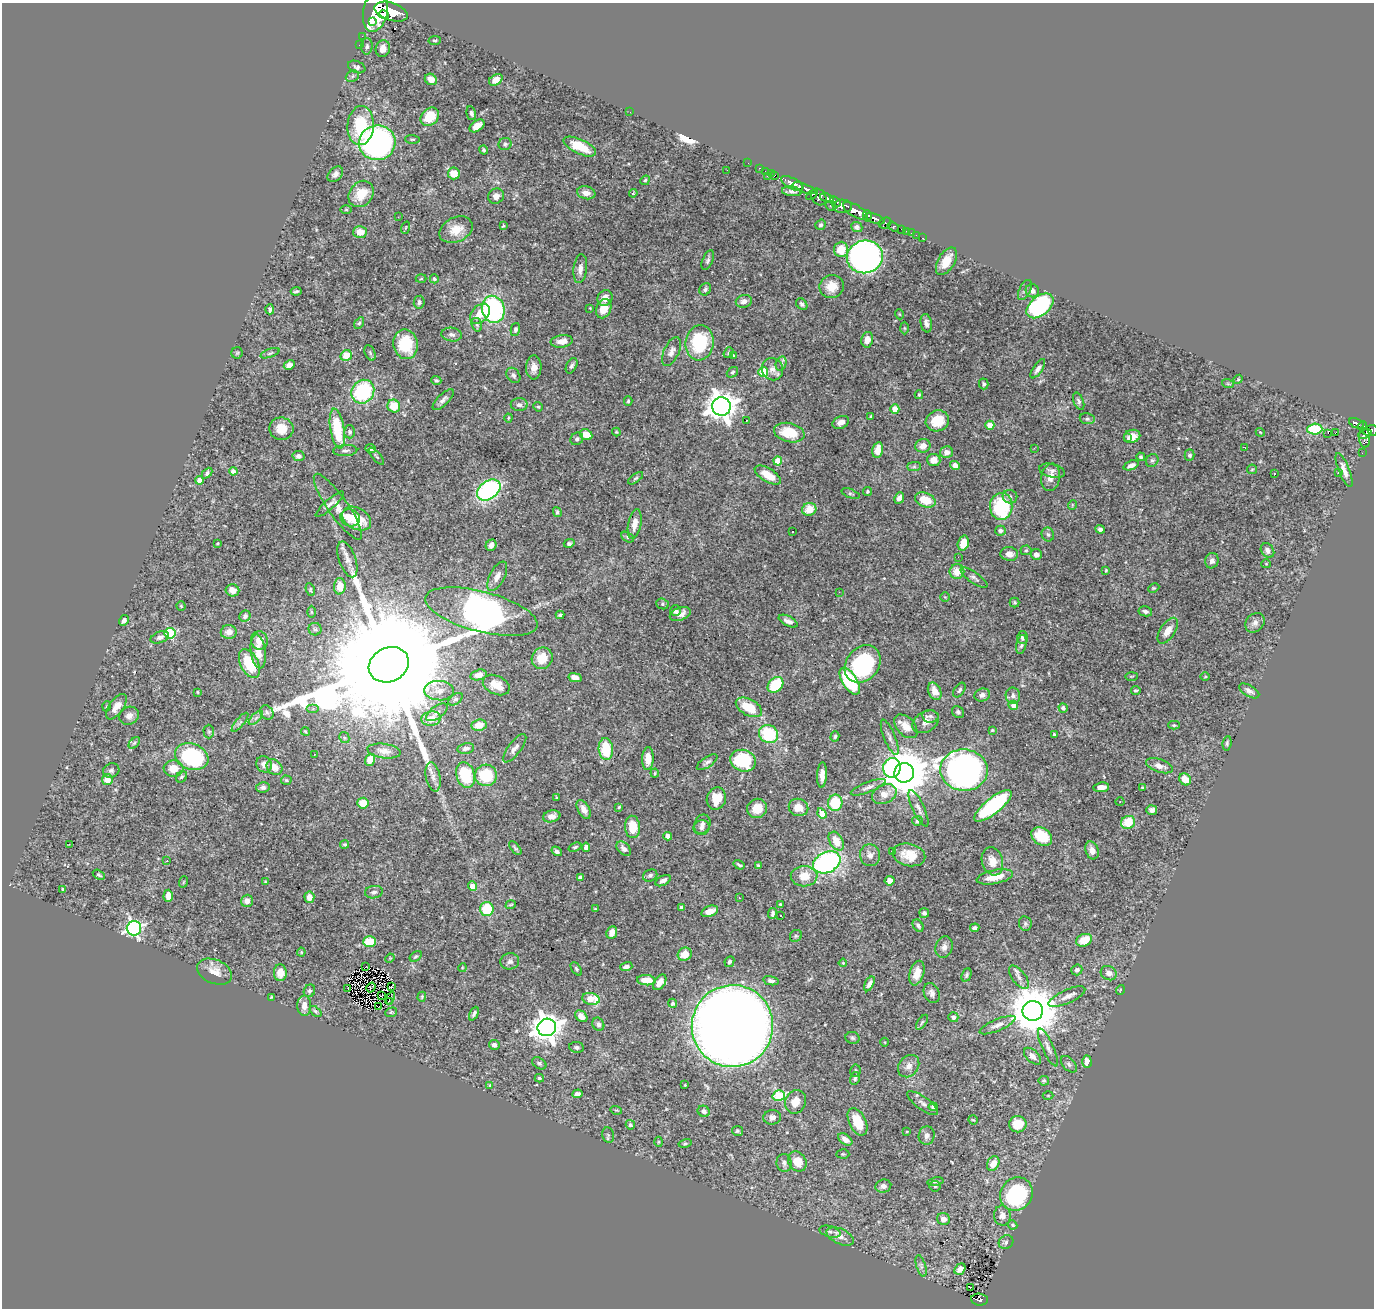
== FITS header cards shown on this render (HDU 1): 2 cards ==
NAXIS1  =                 1372
NAXIS2  =                 1306

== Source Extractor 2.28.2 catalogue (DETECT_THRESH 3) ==
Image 1372 x 1306 px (HDU 1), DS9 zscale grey, 1 PNG px = 1 image px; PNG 1376 x 1310 px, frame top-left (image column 1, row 1306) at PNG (2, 3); each listed source drawn as its Kron ellipse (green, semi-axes under 4 px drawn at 4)
Background 0.853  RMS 0.019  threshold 0.0558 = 3 sigma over >= 5 px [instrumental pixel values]
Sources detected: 519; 2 with non-positive FLUX_AUTO (blend fragments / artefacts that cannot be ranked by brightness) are neither listed nor drawn; of the other 517, the 500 brightest by FLUX_AUTO listed and drawn (17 fainter detections omitted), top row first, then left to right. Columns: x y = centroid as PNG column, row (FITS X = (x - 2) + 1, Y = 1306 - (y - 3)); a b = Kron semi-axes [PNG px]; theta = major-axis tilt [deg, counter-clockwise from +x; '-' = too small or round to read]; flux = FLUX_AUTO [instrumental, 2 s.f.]
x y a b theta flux
376 11 21 12 78 6400
391 12 17 8 -18 5500
384 14 5 3 - 1100
373 21 3 3 - 310
362 36 2 2 - 8.9
435 41 6 4 8 2.1
359 45 2 2 - 12
367 46 8 5 89 3.2
383 49 8 7 - 9.5
357 67 9 6 -22 3.8
352 76 7 5 23 2.4
431 79 6 5 - 11
496 80 7 5 34 9.4
630 112 2 2 - 8.6
471 113 7 4 -75 3.9
430 117 10 8 45 33
361 125 19 13 86 58
477 126 8 5 36 11
412 139 7 4 -3 2.1
377 143 18 17 - 360
505 144 7 6 - 2.6
580 147 17 7 -25 33
484 150 4 3 - 2.3
748 163 2 2 - 13
759 168 3 2 - 28
727 170 3 2 - 1.7
765 171 2 2 - 16
454 173 6 6 - 21
771 173 2 2 - 20
335 174 9 6 44 5.2
775 175 3 2 - 34
767 176 2 2 - 58
645 180 5 4 - 1.9
792 183 12 5 -27 2300
804 188 12 4 -21 1700
792 191 10 4 -6 3.8
586 193 9 6 -13 11
633 193 4 3 - 1.3
361 194 14 11 51 28
812 195 6 3 37 280
496 196 8 7 - 6.6
819 197 9 7 -53 790
827 198 7 4 -21 850
836 201 6 2 -35 420
831 206 6 3 -27 180
842 206 9 6 -4 1500
346 210 5 3 - 1.4
855 211 14 6 -30 3200
867 216 6 3 -82 680
398 217 2 2 - 26
875 219 10 4 -21 1300
885 223 6 5 - 360
821 225 5 5 - 2.3
503 226 3 2 - 1.3
857 227 6 5 - 3.3
893 227 6 4 -33 210
405 228 6 3 71 1.5
456 230 17 12 25 21
902 230 4 3 - 87
906 231 2 2 - 12
360 232 7 6 - 15
911 233 2 2 - 11
916 235 2 2 - 8
923 238 3 2 - 22
841 249 7 7 - 23
865 257 18 16 11 480
708 260 11 5 67 3.3
946 261 15 8 59 20
580 269 14 7 83 10
421 279 5 3 - 1.4
434 279 4 4 - 1.8
832 287 12 11 - 18
705 289 6 5 - 3.2
1025 290 11 5 64 4
296 291 5 3 - 2.2
1032 291 7 6 - 5.8
605 298 8 7 - 9.7
744 301 8 6 12 6.9
419 302 6 5 - 3.3
802 304 6 5 - 4
1040 306 15 9 40 160
590 308 3 2 - 1
270 309 5 3 - 2.7
493 309 13 11 -75 190
604 309 10 7 67 21
480 314 11 8 45 21
899 314 5 3 - 1.2
359 323 6 4 58 1.9
926 323 9 5 -80 5.7
477 325 7 5 -73 2.5
904 328 6 4 -89 1.8
515 329 7 4 78 2.8
452 335 10 7 -9 5
867 340 8 6 79 12
562 341 11 6 6 12
699 343 18 14 84 78
405 344 15 12 -79 58
671 352 15 7 65 7.7
237 353 6 5 - 1.8
270 353 10 4 20 2.2
370 353 8 5 -66 2.3
729 353 6 4 53 2
346 355 6 5 - 21
733 355 3 3 - 1.3
781 363 7 5 75 4
289 365 6 4 26 7.3
572 366 8 5 63 3.3
534 367 12 7 88 9.7
773 369 11 10 - 8.5
1038 369 11 4 55 4.8
732 372 6 4 39 2.1
763 372 5 5 - 58
513 375 8 6 -53 3.7
1238 379 5 4 - 1.5
436 380 5 4 - 2
984 384 5 4 - 2.9
1228 384 6 3 -19 1.5
363 392 12 11 - 110
919 395 4 3 - 1.5
443 400 14 5 45 5.3
628 401 5 4 - 1.8
1079 401 9 5 -69 3.3
519 405 8 6 -2 5.2
394 406 6 6 - 28
721 406 9 9 - 1900
538 407 5 4 - 1.5
895 409 4 4 - 18
871 416 3 3 - 2
508 418 4 4 - 1.3
1087 419 7 5 -10 3
746 420 3 2 - 2.4
937 421 12 10 20 29
841 422 9 6 25 6.8
1357 423 8 4 -21 280
990 425 4 4 - 21
1362 426 5 4 - 280
281 429 12 11 - 18
337 429 20 7 -80 67
1315 429 8 5 2 68
1370 431 7 5 7 610
350 432 6 5 - 2.7
616 432 4 4 - 1.3
1260 432 4 3 - 1
789 433 15 9 -13 36
1328 433 2 2 - 150
1335 433 2 2 - 190
1365 434 7 4 19 450
586 435 6 5 - 19
1132 436 8 6 15 12
1127 438 3 2 - 2.9
1364 438 10 5 -85 510
577 439 7 6 - 3.4
923 446 8 6 10 11
371 448 5 3 - 3.3
1034 448 3 2 - 4.2
1245 448 3 2 - 1.4
878 450 8 5 78 12
345 451 12 5 3 4.1
947 452 6 6 - 7.9
1362 453 2 2 - 11
1190 455 5 5 - 2.7
298 456 6 5 - 4.7
376 456 10 3 -49 1.9
1141 457 4 4 - 1.9
934 460 6 6 - 8
1152 460 7 6 - 2.9
778 461 4 4 - 35
1131 465 8 4 20 6.6
955 466 5 4 - 8.1
914 467 7 4 1 2.4
1252 469 5 5 - 1.6
1344 470 18 5 -68 9.4
233 471 4 4 - 5.6
1052 471 13 6 -13 4.9
207 473 6 4 47 3.3
1338 473 3 3 - 2.1
1274 474 3 2 - 1.3
768 475 15 6 -31 21
1051 477 14 9 79 12
635 478 9 4 35 2.5
199 480 4 4 - 10
489 490 13 9 36 240
867 492 4 4 - 1.8
851 494 9 4 -20 2.3
1010 497 7 7 - 3.9
899 498 6 4 65 5.7
925 500 11 7 -20 27
330 504 18 5 41 5.8
1072 505 5 3 - 0.99
1001 506 13 11 87 94
338 507 39 10 -55 18
809 509 7 6 - 23
557 512 5 4 - 2.2
350 518 10 8 -20 20
357 519 15 10 -29 35
635 524 15 6 79 13
1100 529 5 4 - 3.6
1000 531 5 5 - 4.1
793 532 3 2 - 1.6
1048 534 7 6 - 3.2
628 537 7 5 -29 2.5
217 543 3 2 - 1.2
569 543 5 4 - 2.7
963 543 7 5 73 21
491 545 6 5 - 6.1
1026 550 5 5 - 1.8
1267 550 8 6 -55 5.8
1009 554 9 7 -4 8.3
1036 554 5 5 - 5.7
958 557 2 2 - 3.2
347 559 19 8 -70 10
1212 561 8 6 75 5.8
1266 564 5 4 - 1.5
1106 570 4 3 - 1.5
957 572 7 7 - 19
497 576 16 7 62 9.6
974 578 16 5 -35 4.8
340 586 8 5 87 19
1154 588 6 4 25 1.6
232 590 7 6 - 9.9
310 590 6 4 -69 1.7
839 592 2 2 - 5.6
945 597 5 4 - 1.4
1014 602 5 5 - 1.8
662 604 6 5 - 2.4
181 606 4 4 - 1.4
675 611 5 5 - 3.8
1145 611 7 5 -11 3.9
311 612 6 4 -89 1.4
481 612 58 20 -15 790
680 614 11 6 21 8
560 615 4 3 - 2.2
245 616 6 5 - 4
124 620 6 4 61 4.4
788 621 10 5 -27 6.2
1255 623 11 8 45 5.9
315 629 6 6 - 2.7
1168 631 15 7 56 14
229 632 8 7 - 9.4
170 633 6 5 - 110
160 637 9 5 19 5.5
1022 638 6 5 - 3.2
259 641 9 8 - 10
1021 645 10 5 79 3.2
258 652 17 7 -83 15
542 658 11 10 - 27
249 664 15 9 -64 47
863 664 20 16 50 140
389 665 21 17 27 97000
478 675 8 5 13 9.4
1132 676 6 3 1 1.2
1205 677 4 3 - 1.1
575 678 6 4 -13 13
850 681 15 7 -57 110
496 685 14 9 -25 17
775 685 9 6 46 54
959 690 8 5 56 3.1
1136 690 5 3 - 2
439 691 15 9 -4 11
935 691 9 6 -65 14
1249 691 11 5 -31 5.5
198 692 4 2 - 1.1
982 695 8 6 15 5.4
1013 696 8 7 - 5.1
455 699 8 5 37 2.6
1013 705 5 4 - 8.7
107 706 5 3 - 1.2
116 707 15 7 54 10
749 707 14 8 -29 34
1063 708 5 4 - 3.4
313 709 6 4 0 2.5
267 712 7 6 - 3.5
437 712 12 6 35 5.5
958 712 6 5 - 3
129 716 10 8 31 6.7
930 716 8 6 -9 4.6
256 718 9 3 45 2.9
431 719 10 7 7 16
240 722 12 4 50 3.3
926 722 14 10 32 10
479 725 7 5 8 16
1174 725 5 4 - 1.6
906 726 14 9 -47 16
992 730 3 3 - 1.4
305 731 4 3 - 1.3
209 732 7 5 -89 2.2
769 734 10 8 -34 73
1054 734 3 3 - 1.7
835 736 5 4 - 2.2
890 737 19 5 -68 6.2
344 738 5 5 - 2.1
134 743 7 4 48 2.1
1227 743 7 4 82 2.5
466 748 8 5 10 5.2
515 748 17 6 53 7.6
606 749 11 7 -86 48
384 751 17 7 -8 9.4
314 755 2 2 - 1
192 757 17 13 -20 140
648 758 11 5 87 18
370 760 6 4 70 18
743 761 13 10 -17 90
707 762 12 5 33 4.4
264 764 8 7 - 6.9
1159 766 14 6 -18 9.8
274 767 8 7 - 12
892 768 10 8 79 140
173 769 10 8 -5 17
111 770 8 7 - 3.7
964 770 24 20 -3 610
655 773 4 4 - 1.4
904 773 10 9 - 6000
466 775 13 9 -72 64
486 775 11 10 - 56
822 775 13 5 87 8.3
181 777 6 5 - 2.4
433 777 15 7 -78 8.1
1185 779 6 5 - 17
107 780 5 5 - 16
286 780 5 4 - 1.8
263 787 7 5 11 3.8
868 787 18 5 21 5.7
1101 787 8 4 7 10
1142 788 4 3 - 1.2
884 794 13 9 25 14
556 797 3 3 - 1
716 799 11 9 72 27
1120 802 4 3 - 0.95
363 803 5 5 - 18
835 803 8 7 - 51
993 806 23 8 39 170
619 807 4 4 - 1.7
798 807 10 8 -22 17
757 808 10 9 - 20
918 808 20 6 -65 6.4
584 809 10 5 -62 7.6
1152 810 5 4 - 5
822 813 5 4 - 24
552 816 9 6 14 9.8
917 821 5 5 - 4.5
1128 822 7 6 - 34
702 824 10 7 69 6.2
633 827 11 7 -86 23
701 828 8 7 - 5.1
668 836 4 4 - 4.6
1042 836 11 8 -32 39
836 841 10 6 -60 23
69 844 2 2 - 17
345 844 4 4 - 2.2
575 847 7 4 22 2.4
586 847 5 4 - 5.4
515 848 8 4 -49 2.5
624 849 9 5 -44 5.5
1092 850 9 6 -71 10
557 851 6 4 -33 3.8
893 851 3 3 - 1.6
870 855 11 10 - 8.2
909 855 16 11 -14 22
167 861 3 2 - 2.4
992 861 14 10 -73 15
827 862 14 10 25 250
739 865 6 2 -34 1.9
758 865 4 3 - 1.6
99 875 6 4 -29 2.1
650 875 7 5 25 3.2
804 876 13 10 -1 22
580 877 4 3 - 4.7
995 877 18 7 11 23
663 881 8 4 28 4.6
890 881 5 4 - 7.1
183 882 6 3 70 1
265 882 4 3 - 1.3
472 886 4 4 - 15
63 889 3 3 - 1.4
374 892 9 6 9 4.3
168 896 6 4 88 16
309 897 6 5 - 8.9
739 898 3 3 - 1.3
247 901 6 6 - 6.9
780 904 3 3 - 1.6
511 905 5 3 - 1.6
682 907 4 3 - 5.6
487 909 7 6 - 50
595 909 3 2 - 0.96
710 911 8 5 22 12
773 913 5 3 - 3.8
924 913 5 5 - 3.5
781 915 3 3 - 2.5
1025 924 7 6 - 2.8
918 926 7 5 -56 3.9
134 928 7 7 - 320
975 928 5 3 - 3
612 933 6 5 - 11
796 936 6 5 - 2.4
1084 940 8 6 23 28
370 942 6 5 - 40
944 947 11 8 73 6.9
301 952 4 4 - 1.4
685 954 7 6 - 16
416 956 7 4 34 2
390 958 5 4 - 1.2
510 961 9 8 - 4.7
729 962 5 4 - 2.6
843 963 4 3 - 1.1
365 967 3 2 - 1.2
626 967 6 4 16 4.7
462 968 4 3 - 1.2
576 969 7 4 -54 2.3
1077 970 6 5 - 4.4
215 972 18 12 -23 17
280 973 8 6 87 15
917 973 12 7 73 15
1109 973 8 7 - 8.8
966 975 7 4 67 2.3
1019 977 14 6 -52 6.8
646 980 9 5 -4 20
771 981 8 4 -11 4
660 982 9 5 55 11
869 984 8 4 61 5.9
371 987 5 2 - 0.99
392 987 4 3 - 1.3
348 989 2 2 - 2.2
1120 990 5 3 - 0.97
309 991 6 5 - 2.7
932 993 10 7 -68 5.4
382 996 2 2 - 1.4
271 997 3 2 - 1.1
422 997 5 3 - 1.7
1067 997 20 6 24 9.3
390 998 6 2 62 1.3
591 999 9 6 -11 35
389 1001 2 2 - 1.4
673 1003 4 4 - 3.4
304 1006 10 7 -89 9.7
378 1007 3 2 - 2.1
315 1011 7 4 -38 2
1033 1011 10 10 - 7000
391 1012 6 4 21 1.6
474 1014 7 4 64 3
581 1016 7 5 -42 9
953 1017 5 5 - 3.9
922 1022 8 4 55 2.2
598 1024 7 5 -58 3.4
997 1025 19 6 23 8
732 1026 41 40 - 2900
547 1027 9 8 - 1700
852 1038 7 6 - 2.6
884 1042 4 3 - 1
494 1045 5 5 - 4.6
577 1047 7 5 -7 3.4
1048 1047 20 5 -66 7.3
1032 1056 10 6 -43 7.9
1087 1062 6 4 -88 10
539 1063 8 5 -33 2.9
1069 1064 10 6 -47 3.5
909 1066 12 9 51 8.2
855 1071 6 5 - 2.4
539 1078 4 3 - 1.8
855 1078 6 5 - 2.5
1044 1081 5 4 - 2.2
490 1085 3 3 - 4.9
685 1085 3 3 - 1.2
578 1094 5 4 - 4.5
779 1096 6 5 - 97
1048 1096 5 3 - 1.1
795 1102 12 10 68 16
923 1103 18 6 -35 6
933 1107 4 4 - 4.1
616 1110 6 3 -17 1.4
704 1111 6 5 - 4.9
772 1117 9 7 5 7.1
973 1120 5 4 - 1.5
857 1122 15 8 -64 29
1018 1124 9 8 - 30
630 1125 5 4 - 2.6
737 1131 5 5 - 2
907 1131 4 2 - 1.1
608 1135 8 5 -78 2.5
927 1135 9 8 - 7
845 1139 8 5 -36 8.9
659 1142 5 3 - 1.2
685 1143 7 4 13 1.8
843 1154 6 4 -1 1.9
797 1161 10 8 -56 20
784 1163 9 7 -80 4.4
993 1163 8 5 64 13
935 1181 8 4 9 2.3
883 1186 8 6 16 6.2
935 1186 5 5 - 2
1016 1194 17 15 52 140
1002 1216 10 8 -87 7.6
944 1219 6 6 - 8
1013 1225 5 4 - 2.1
830 1232 11 5 -14 3.7
840 1236 15 7 -25 9
1006 1242 8 6 36 3.9
921 1266 11 4 -73 4
960 1269 6 5 - 8.3
970 1288 3 2 - 5.8
979 1300 8 6 -7 220
At the frame edge (FLAGS 8, measured only in part): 1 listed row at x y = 376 11
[17 fainter detections neither listed nor drawn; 2 non-positive-flux detections neither listed nor drawn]